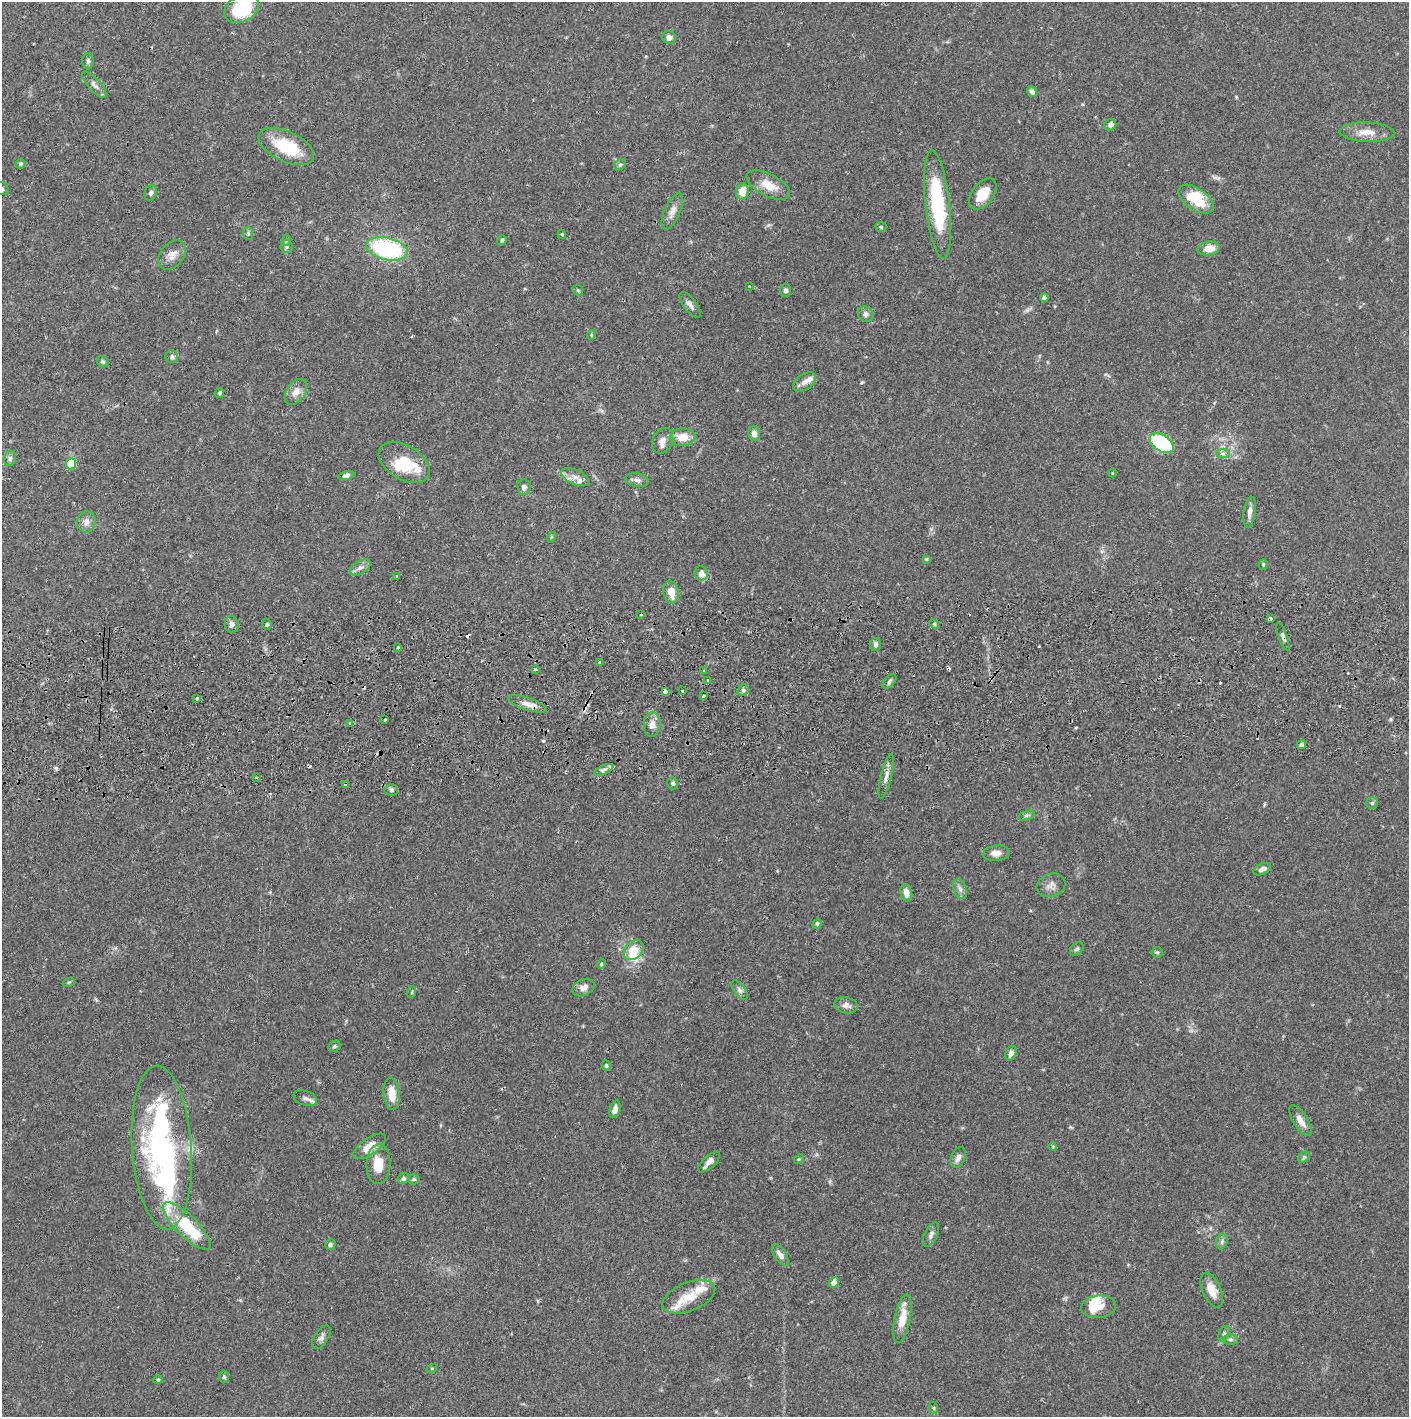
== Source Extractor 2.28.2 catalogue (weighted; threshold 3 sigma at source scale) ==
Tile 5 of 3 x 3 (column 2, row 2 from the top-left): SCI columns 1410-2816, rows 1472-2886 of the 4228 x 4358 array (HDU 1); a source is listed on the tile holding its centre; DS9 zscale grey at full resolution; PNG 1411 x 1419 px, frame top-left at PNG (2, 2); each listed source drawn as its Kron ellipse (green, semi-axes under 4 px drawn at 4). Shown black and unused: <1% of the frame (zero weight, under 2 of 3 exposures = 3% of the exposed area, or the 3 px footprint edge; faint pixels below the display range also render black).
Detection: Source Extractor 2.28.2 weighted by HDU 2 'WHT'; one run over the whole footprint, this tile lists its part. Background 0.0682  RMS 0.0048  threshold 0.0218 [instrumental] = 3 sigma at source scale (4.5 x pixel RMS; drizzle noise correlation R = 1.50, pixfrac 1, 0.05/0.05 arcsec/px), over >= 5 px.
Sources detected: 162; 1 too faint to see at this stretch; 2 inside a brighter object's white glare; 7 cosmic-ray / hot-pixel residue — neither listed nor drawn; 11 inside a brighter listed object's ellipse — not listed separately; the other 141 listed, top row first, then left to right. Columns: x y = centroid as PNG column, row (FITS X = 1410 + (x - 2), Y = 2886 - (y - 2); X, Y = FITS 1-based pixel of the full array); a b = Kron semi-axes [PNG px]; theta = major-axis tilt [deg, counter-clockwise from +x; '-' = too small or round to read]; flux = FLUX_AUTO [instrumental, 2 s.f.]
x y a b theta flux
242 9 18 13 28 31
669 37 7 6 - 2.3
88 61 8 5 90 1.1
94 85 17 6 -48 2.3
1032 92 5 4 - 1.6
1110 125 6 5 - 1.8
1367 132 27 9 -2 6.6
286 147 30 15 -25 22
20 164 5 4 - 0.93
620 165 6 5 - 0.88
768 185 24 11 -28 8.3
2 189 7 6 - 1.1
742 192 8 6 76 6.2
151 193 8 6 72 1.2
983 194 18 11 53 9.1
1196 199 20 11 -34 17
938 205 54 12 -84 41
672 211 19 7 66 3.4
881 227 5 4 - 0.68
248 233 6 5 - 0.79
562 234 4 3 - 0.52
286 240 5 4 - 0.67
502 240 5 4 - 0.87
287 247 6 6 - 1.1
1209 248 11 7 9 5.6
387 249 21 11 -13 59
172 255 16 11 51 4.3
749 286 3 2 - 0.35
578 290 6 4 -45 0.66
786 290 7 5 90 1.3
1044 298 4 3 - 1.3
690 305 15 6 -53 2.4
866 314 8 7 - 1.7
591 335 4 4 - 0.51
172 357 6 6 - 1.2
103 362 6 5 - 0.77
804 382 13 8 33 2.7
296 392 14 9 55 4
219 393 5 4 - 0.99
754 434 7 6 - 2.9
682 437 13 9 4 6.7
663 441 13 10 66 3.3
1162 443 13 8 -34 42
1223 453 7 4 0 1.2
10 458 8 5 74 1.2
404 463 28 17 -31 18
71 464 6 5 - 19
1112 473 4 3 - 0.33
346 476 8 4 11 1.5
575 477 15 7 -24 3.5
637 480 11 6 -10 2
524 487 8 6 -84 1.8
1250 512 15 6 82 2.8
86 522 10 9 - 3.1
551 537 5 3 - 0.41
926 559 4 4 - 0.45
1263 564 5 4 - 0.54
360 568 11 6 32 2.3
701 573 7 6 - 3.3
396 577 3 3 - 2.8
671 592 11 7 -76 5.5
641 615 3 2 - 0.38
1270 619 4 3 - 3.3
232 624 8 7 - 2.2
267 624 5 4 - 0.8
934 624 5 4 - 0.66
1283 637 14 4 -70 1.7
875 644 6 5 - 1.7
398 647 3 3 - 1.6
600 662 3 3 - 0.58
535 669 3 3 - 0.69
704 671 4 2 - 0.52
708 680 3 3 - 0.73
889 681 8 5 47 1.3
743 690 6 5 - 1.1
665 691 4 3 - 1.9
682 691 3 3 - 2.9
703 696 3 3 - 1.1
196 699 3 3 - 4.5
527 704 20 6 -18 3.6
385 720 3 3 - 1.1
349 724 3 3 - 0.86
652 725 12 8 84 3.4
1301 745 4 4 - 1.2
604 770 10 4 24 1.4
886 776 23 5 76 3
256 778 2 2 - 0.58
673 783 6 5 - 1.1
346 784 4 3 - 5.7
391 790 7 5 -3 0.96
1372 803 6 5 - 0.94
1026 816 8 4 19 0.89
996 853 13 7 6 3.3
1262 869 9 5 24 2.1
1051 885 15 11 20 3.1
960 889 10 6 -69 1.8
906 893 9 6 -79 2.9
817 924 5 4 - 0.73
1077 949 8 5 41 1.1
634 950 11 8 45 8.6
1157 952 5 5 - 0.73
601 964 5 4 - 0.65
69 982 6 3 18 0.56
583 988 11 8 25 3.4
740 990 11 6 -53 1.6
412 992 6 3 71 0.59
846 1005 12 8 -13 2.5
334 1046 6 5 - 0.83
1011 1053 7 5 70 2.6
606 1066 5 4 - 0.74
392 1094 16 8 -83 7.3
305 1098 12 7 -17 2.1
615 1109 9 5 74 1.9
1300 1121 18 7 -58 4
369 1146 19 8 35 6.4
1053 1146 4 3 - 0.51
162 1147 82 29 -86 130
958 1157 11 7 68 2.6
1304 1157 6 4 46 0.76
799 1159 5 4 - 0.61
709 1162 14 6 43 3
378 1164 20 12 87 10
403 1179 6 5 - 0.97
414 1179 5 5 - 0.7
187 1226 32 10 -45 29
931 1235 13 6 64 2
1222 1242 8 5 71 1.2
330 1244 5 5 - 1.1
780 1255 12 5 -56 2.7
834 1283 5 5 - 4.3
1212 1290 18 9 -66 6.1
689 1297 28 14 22 9.6
1098 1307 17 11 7 5.3
902 1319 24 8 78 8.9
1224 1334 8 5 66 1
321 1337 13 6 57 1.8
1230 1339 7 5 0 1
432 1368 5 3 - 0.47
224 1377 6 5 - 0.75
158 1380 5 4 - 0.55
934 1408 6 4 -71 0.53
Overlapping masked pixels (flux is a lower limit): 4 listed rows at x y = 1270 619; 1283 637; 665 691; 346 784
Isophote crosses this tile's border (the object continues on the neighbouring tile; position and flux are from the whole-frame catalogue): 2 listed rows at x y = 242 9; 2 189